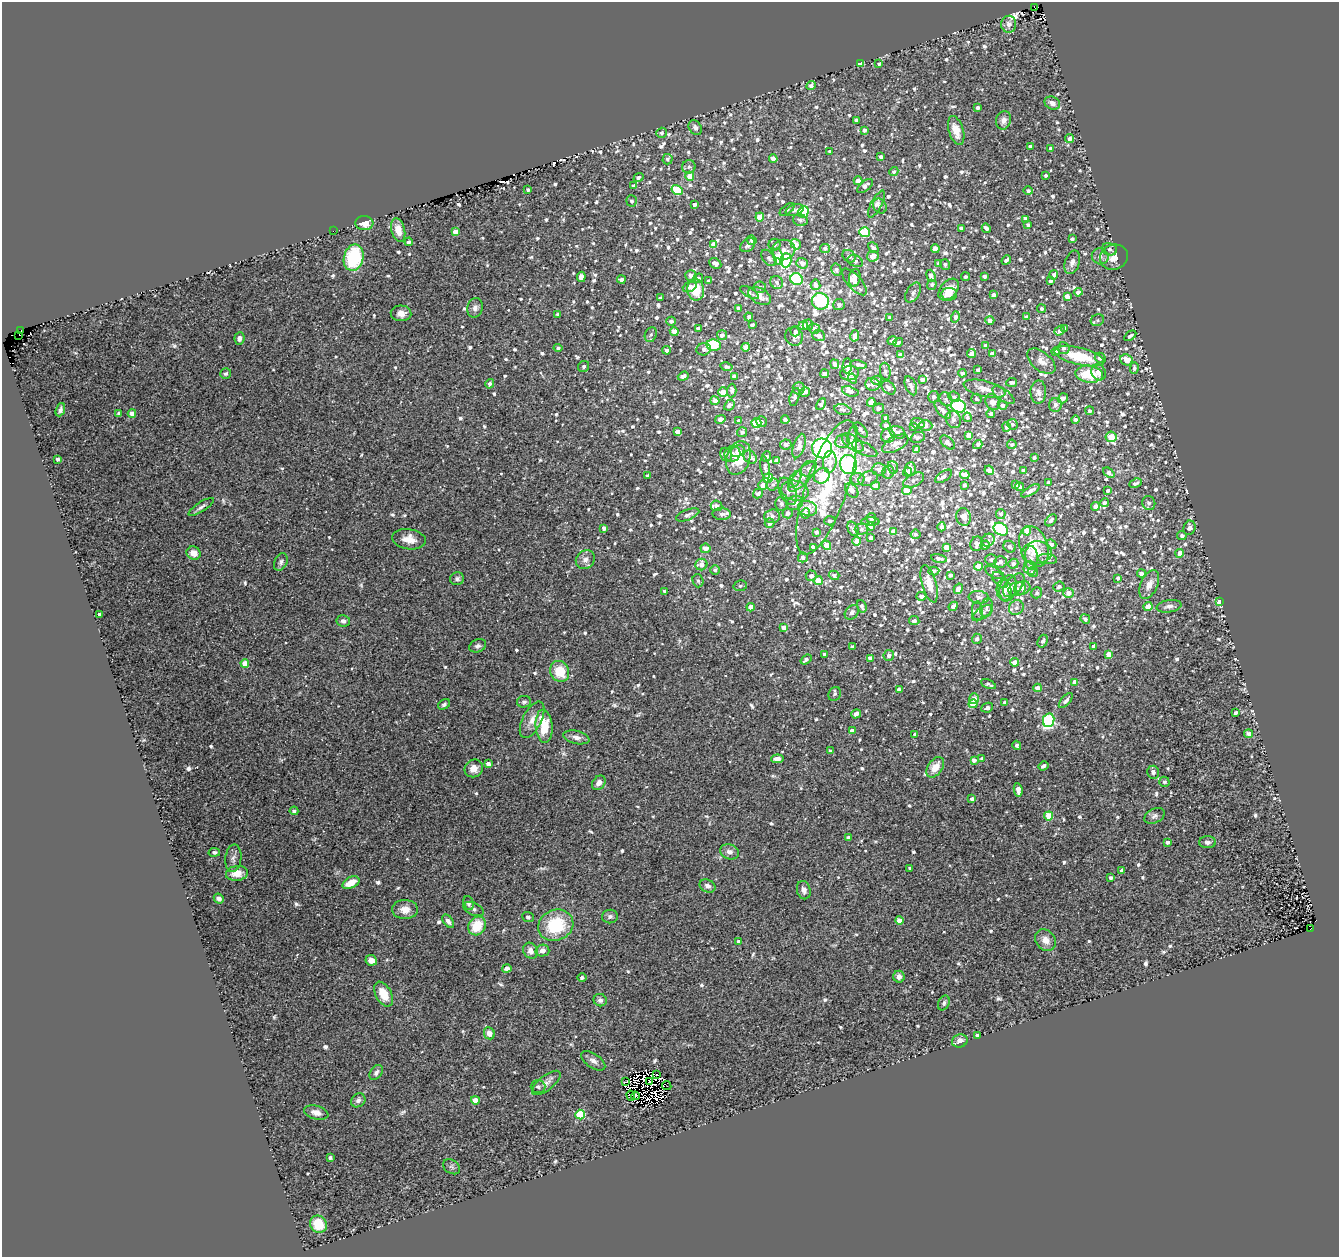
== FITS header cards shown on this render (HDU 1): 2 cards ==
NAXIS1  =                 1337
NAXIS2  =                 1255

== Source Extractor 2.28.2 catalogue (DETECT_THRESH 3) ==
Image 1337 x 1255 px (HDU 1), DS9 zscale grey, 1 PNG px = 1 image px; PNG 1341 x 1259 px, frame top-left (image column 1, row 1255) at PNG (2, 2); each listed source drawn as its Kron ellipse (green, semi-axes under 4 px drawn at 4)
Background 0.101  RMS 0.023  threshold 0.0704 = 3 sigma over >= 5 px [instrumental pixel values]
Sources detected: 1181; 10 with non-positive FLUX_AUTO (blend fragments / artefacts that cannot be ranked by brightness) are neither listed nor drawn; of the other 1171, the 500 brightest by FLUX_AUTO listed and drawn (671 fainter detections omitted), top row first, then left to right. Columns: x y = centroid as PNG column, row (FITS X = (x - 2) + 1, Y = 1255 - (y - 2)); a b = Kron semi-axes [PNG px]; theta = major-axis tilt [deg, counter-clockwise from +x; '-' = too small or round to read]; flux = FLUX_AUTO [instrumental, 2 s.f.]
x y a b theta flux
1034 8 3 2 - 5.9
1009 24 8 7 - 9.1
860 64 4 4 - 16
879 64 4 4 - 3.5
811 86 5 4 - 5.6
1052 103 8 6 -27 9.7
978 108 3 3 - 4.1
1003 120 9 7 77 7.7
856 121 4 3 - 4.8
695 128 8 6 -57 5.6
864 130 4 3 - 4.5
956 130 15 7 -73 22
662 133 5 5 - 4.3
1070 139 4 4 - 7.3
1030 146 3 3 - 3.9
1051 149 4 4 - 5.3
830 151 3 3 - 4
881 157 4 3 - 5.6
773 158 4 4 - 13
667 159 5 5 - 3.7
689 167 7 6 - 4.8
894 171 4 4 - 3.6
1046 175 3 3 - 3.6
690 176 4 4 - 24
638 177 5 4 - 4
858 181 4 4 - 17
634 186 4 3 - 5.1
865 186 9 5 39 6.8
528 190 4 3 - 3.5
677 190 6 5 - 77
1028 191 5 4 - 3.7
632 201 6 5 - 3.8
876 204 15 5 63 6.7
694 205 4 3 - 5.1
880 206 8 6 -56 5.7
787 209 8 4 38 3.9
794 210 9 5 18 4.9
803 212 6 5 - 110
760 217 4 4 - 27
1026 219 4 4 - 8.9
800 220 7 6 - 4.7
364 223 9 7 -4 16
1028 225 3 3 - 3.4
961 228 4 3 - 5.6
986 228 5 3 - 6.2
398 230 12 6 -76 21
333 231 2 2 - 12
455 232 4 4 - 15
864 232 5 5 - 99
1072 239 4 4 - 4.5
752 240 5 4 - 3.9
409 242 4 4 - 4.3
713 244 4 4 - 9.3
796 244 5 4 - 16
748 245 8 6 40 6.2
774 245 6 6 - 5.4
825 248 5 4 - 3.4
873 248 6 4 -43 5.2
935 248 4 4 - 11
1109 249 8 6 -15 4.7
783 250 12 10 10 13
849 256 7 5 -39 7.4
873 256 6 5 - 14
1100 256 8 8 - 8
778 257 8 5 -78 29
1114 257 14 12 20 18
354 258 13 9 76 100
769 258 9 6 -49 5.1
786 260 7 5 86 130
1006 260 5 3 - 4.4
855 261 8 5 -24 5.4
1072 262 12 7 71 8.1
715 263 6 5 - 8.2
802 263 6 5 - 11
939 264 4 3 - 7.9
945 264 5 5 - 3.6
836 269 6 5 - 3.8
1054 275 4 4 - 4.5
691 276 6 5 - 7.5
931 276 6 4 -70 8.2
984 276 3 3 - 3.8
581 277 5 4 - 8.6
965 277 4 3 - 3.8
698 278 5 4 - 3.6
855 278 9 6 80 5.8
621 279 4 4 - 4.9
797 279 6 6 - 160
709 281 4 3 - 3.7
1050 281 3 3 - 4.6
777 282 7 6 - 4.8
854 282 17 7 -49 11
815 285 5 5 - 7.2
932 285 5 4 - 4.3
690 287 7 4 22 7.7
760 287 6 6 - 5.3
696 290 11 8 -81 38
949 290 12 8 48 18
749 292 10 4 -30 4.1
913 292 11 6 60 4.9
1078 292 4 4 - 9
949 294 8 6 0 7.2
993 295 4 4 - 7.5
760 296 12 7 -31 14
1067 296 4 4 - 8.1
660 298 4 3 - 3.9
820 301 8 8 - 250
839 305 5 5 - 4.1
475 308 10 7 77 6.8
739 308 4 3 - 5.7
1041 309 4 4 - 3.5
401 313 10 8 -3 13
558 314 4 4 - 3.5
749 317 4 3 - 4.2
955 317 5 4 - 4.8
1026 317 4 4 - 5.7
890 318 4 4 - 4.4
990 320 4 4 - 5.9
1097 320 7 5 22 4
671 321 4 4 - 5.6
752 325 3 3 - 4
808 325 5 5 - 4.5
803 326 5 4 - 20
1065 328 4 3 - 3.9
698 329 4 3 - 6.1
814 329 5 5 - 4.6
21 331 3 2 - 67
795 331 5 4 - 5
1060 331 5 4 - 4.8
674 332 4 4 - 17
19 335 2 2 - 63
651 335 7 6 - 3.8
722 335 5 5 - 6.7
794 336 9 8 - 9.9
819 336 6 5 - 9.6
855 336 5 4 - 12
1130 336 7 4 34 3.8
239 338 6 5 - 5.1
892 341 5 4 - 3.7
898 343 5 3 - 4
714 345 7 5 -9 82
986 345 4 3 - 3.5
746 347 4 4 - 7.6
558 348 4 3 - 3.6
1063 348 6 6 - 5.2
704 349 7 6 - 5.2
667 350 4 4 - 3.8
1055 352 4 4 - 4.8
971 354 5 4 - 6.7
992 354 4 4 - 9.9
901 355 4 4 - 12
1079 356 25 8 -13 58
1100 358 5 5 - 7.1
1126 360 6 5 - 17
1041 361 16 9 -39 12
835 364 5 3 - 5.9
859 365 8 4 -10 6.9
584 366 6 5 - 4.6
847 366 7 5 87 7.2
726 367 6 4 -11 3.8
1134 368 6 4 88 4.5
978 370 4 3 - 4.6
885 371 8 5 -82 3.9
1099 372 8 7 - 8.7
849 373 9 7 9 8.6
962 373 4 4 - 4.7
226 374 6 5 - 3.6
825 374 4 3 - 9
1089 374 13 8 -6 50
683 376 5 3 - 6.2
734 376 4 3 - 6.4
852 378 5 4 - 6
877 380 5 4 - 4.7
922 380 4 3 - 5.9
1012 382 5 3 - 5
490 384 5 4 - 4.5
872 384 7 6 - 4.6
911 386 10 5 -67 6.1
799 388 6 6 - 5.4
888 388 8 5 -45 8.1
985 389 21 8 -14 15
732 391 7 4 87 5.7
850 391 8 4 -18 8.7
723 392 5 4 - 16
805 392 5 3 - 5.3
1038 392 11 8 89 7.7
1003 395 13 6 -35 6.7
795 397 9 5 74 4.3
934 397 6 5 - 6.3
954 397 6 5 - 3.9
1063 398 5 4 - 7.5
946 399 7 6 - 4.2
976 399 5 5 - 3.6
715 401 4 4 - 11
871 402 4 4 - 14
992 402 8 6 -58 10
821 404 6 4 62 5.7
729 405 6 4 44 5.1
1003 405 5 4 - 5.5
1055 405 7 6 - 5.2
958 406 8 6 -24 200
878 408 6 5 - 4.2
60 410 7 4 69 4.7
843 410 9 5 -14 4.8
943 410 11 5 -50 7.1
1090 411 4 4 - 3.8
119 413 4 4 - 3.9
132 413 4 4 - 9
991 414 4 4 - 4
967 417 5 3 - 3.8
886 418 4 4 - 7.2
720 419 5 3 - 6.2
739 420 4 4 - 4.3
785 420 4 3 - 6.1
953 420 9 7 -64 6.3
1075 420 4 4 - 4.7
762 422 6 5 - 5.2
756 423 5 4 - 55
918 423 7 5 -19 6.4
1012 424 5 5 - 3.8
926 425 6 5 - 6.2
886 426 5 4 - 6.3
914 427 4 3 - 4.9
1006 427 5 4 - 4.3
861 430 9 4 -52 4.4
677 432 4 4 - 9.9
742 432 5 5 - 4.4
898 432 8 6 -26 5.8
852 435 9 4 72 3.6
969 435 4 4 - 16
888 436 7 7 - 6.9
918 437 7 5 22 4.7
1111 437 5 5 - 40
842 442 7 6 - 6.6
947 442 8 5 -43 8.4
853 443 13 6 -38 11
786 444 6 5 - 5.2
895 444 14 7 28 12
978 444 5 3 - 4.7
1012 444 5 4 - 3.9
799 446 13 6 72 11
822 448 10 9 - 600
865 449 14 6 -26 7
917 449 4 3 - 4.1
738 451 7 5 33 6.7
732 454 8 7 - 8.9
726 455 7 5 -68 3.7
750 457 7 5 -46 5.5
766 457 5 4 - 4.1
1034 457 3 3 - 3.8
738 458 17 11 72 42
58 459 4 3 - 4.3
776 461 4 4 - 5.9
830 462 11 6 85 20
849 464 10 8 -74 500
893 467 6 5 - 3.7
765 468 11 4 -80 4.6
809 469 8 7 - 7.2
879 469 7 6 - 6.6
910 469 7 5 86 13
989 470 5 4 - 8.4
1023 470 3 3 - 3.6
888 472 7 6 - 6.5
908 472 4 4 - 6.3
1109 473 7 3 -40 6.7
965 475 5 4 - 20
648 476 3 3 - 4.1
822 476 8 7 - 44
943 476 9 4 36 5.7
802 477 19 7 48 18
768 478 5 4 - 45
868 478 10 7 18 8.4
857 479 7 6 - 4.7
795 480 9 5 58 5.4
914 480 11 6 30 6.4
1048 482 3 3 - 3.6
1136 483 6 3 22 4.4
773 484 6 5 - 4.5
763 485 5 4 - 10
964 485 3 3 - 4.3
1016 485 4 4 - 5.5
876 486 4 4 - 14
1020 487 4 4 - 4.6
826 488 71 21 71 180
795 490 14 10 -14 15
852 490 8 5 -49 7.7
788 491 14 8 -67 8
907 491 4 4 - 27
1030 491 10 4 32 7.2
1108 491 4 3 - 4.3
758 493 5 4 - 4.9
795 503 8 7 - 8
1104 503 4 4 - 5.1
1149 503 7 6 - 4.9
781 504 7 6 - 4.7
717 506 6 5 - 5.8
1095 506 4 4 - 7.8
201 507 15 4 32 5.4
808 508 10 7 -16 16
788 513 5 5 - 6.7
805 513 5 4 - 8.3
722 514 9 6 -2 6.7
1001 514 5 4 - 3.7
688 515 12 5 21 5.7
772 516 8 6 3 7
964 517 9 7 -75 8.1
871 518 5 5 - 5.3
1051 520 7 4 48 4.6
830 521 6 4 3 3.6
870 522 9 4 0 4.3
770 523 5 5 - 7.7
870 527 4 4 - 9.1
942 527 4 3 - 5.1
604 528 4 3 - 5.6
1189 528 7 6 - 8.7
853 529 8 5 -60 5.7
861 529 7 5 1 4
1001 529 7 6 - 180
1027 531 4 4 - 25
816 532 3 3 - 5.3
894 532 4 4 - 18
916 534 5 4 - 3.8
1182 536 4 4 - 5.2
871 538 4 3 - 5.7
409 539 17 10 -9 18
988 540 7 6 - 5.2
857 541 4 4 - 15
976 544 7 6 - 8.1
1051 544 5 4 - 5.3
826 545 5 4 - 25
985 545 5 4 - 8.4
1034 546 21 14 -69 38
813 547 4 4 - 5.8
946 547 4 4 - 21
1010 547 6 5 - 5.9
705 548 5 5 - 9.3
194 553 7 6 - 14
1037 553 15 11 3 23
1180 553 4 4 - 17
803 557 5 5 - 4.7
939 558 8 4 -12 5.5
1031 558 12 6 -89 8.5
1047 559 10 5 -8 4.4
585 560 10 9 - 8.2
991 560 6 5 - 4.1
281 562 9 6 67 4.8
1001 562 6 5 - 4.8
701 564 6 5 - 13
1013 564 5 5 - 6.1
978 566 4 4 - 21
1030 568 7 6 - 9.6
715 570 5 4 - 4.9
934 571 5 4 - 3.7
1033 572 5 5 - 4.6
995 573 10 5 -29 7.9
1141 573 4 4 - 6
834 575 5 4 - 5.2
950 575 4 3 - 5.4
811 576 5 5 - 5.1
1118 578 3 3 - 3.7
457 579 7 6 - 4.1
1000 580 9 5 -44 5.3
698 581 7 5 -74 4
818 581 4 4 - 26
929 584 19 7 -74 17
1149 584 15 8 66 13
1014 585 14 7 50 9.7
740 586 7 5 13 3.5
1059 586 6 5 - 4.8
1008 588 13 8 77 14
1022 588 8 6 19 8.3
958 589 5 4 - 14
1017 589 9 7 15 6.2
1004 590 11 7 -87 13
665 591 4 3 - 3.9
1037 593 5 5 - 3.5
1068 593 5 4 - 8.5
921 596 5 3 - 4.7
979 597 10 6 -7 6.1
1219 601 4 3 - 11
862 606 6 4 -71 4.4
953 606 5 3 - 7.8
1169 606 12 6 10 7.8
751 607 4 4 - 20
1148 607 4 4 - 20
987 608 9 6 77 4.9
1016 608 8 7 - 6.5
977 611 9 5 -87 4.1
852 612 8 6 48 5.3
982 613 11 5 36 5.9
99 614 3 3 - 4
1085 619 5 4 - 4
343 621 7 5 -9 5
914 621 5 4 - 4.7
784 628 4 4 - 11
977 639 5 5 - 4.4
1043 641 6 5 - 5.4
478 646 9 6 22 4.8
1094 646 4 4 - 8.2
852 647 3 3 - 3.6
825 654 3 3 - 4.6
1109 654 4 4 - 20
889 655 5 5 - 5.4
870 658 4 4 - 5.1
806 660 6 4 37 4.6
1014 662 4 4 - 12
245 663 4 4 - 20
560 671 11 9 -64 38
1075 682 4 4 - 15
988 684 8 4 -25 4
1037 688 4 4 - 9.8
899 689 4 3 - 5.5
835 694 7 6 - 4.4
974 699 5 5 - 9.8
1066 701 9 4 48 5.6
524 702 7 5 12 4
1005 703 4 3 - 5.7
444 704 6 4 34 3.6
973 704 4 4 - 44
987 708 6 4 25 5.1
1236 713 4 3 - 5
856 714 5 4 - 9.3
532 720 20 9 63 17
1049 720 7 5 79 130
544 726 17 8 -85 48
852 731 4 4 - 9.1
1249 734 4 4 - 7.8
915 735 4 3 - 4.7
576 737 13 6 -13 8.9
1017 745 5 3 - 4.6
830 751 3 3 - 3.5
982 758 4 4 - 3.8
777 759 6 4 6 10
974 760 4 4 - 5.2
488 764 4 4 - 7.4
1043 766 5 3 - 4.5
935 767 11 7 54 22
474 768 9 8 - 13
1153 772 6 6 - 5.2
1164 782 5 5 - 4
599 783 8 6 52 8.3
1018 790 7 4 -80 11
972 799 4 3 - 5
294 811 4 4 - 3.7
1049 816 4 4 - 48
1154 816 11 7 25 5.7
848 837 4 3 - 4.2
1167 842 3 3 - 4.4
1208 842 8 6 0 5.3
214 852 6 4 10 3.7
730 852 9 7 -21 8.3
233 858 14 8 84 8.3
910 868 3 3 - 3.5
1122 871 4 4 - 7.7
237 873 11 7 8 20
1110 878 3 3 - 3.7
351 883 9 5 26 22
707 886 8 6 -23 7.2
804 890 9 6 -76 7.1
219 898 5 4 - 7.4
469 903 7 5 -71 4.3
405 909 13 9 1 16
474 909 11 6 -23 5.4
610 916 8 6 9 5
528 917 6 5 - 3.8
899 920 4 4 - 15
448 921 8 4 -52 5.9
556 925 18 15 23 84
477 926 10 8 57 39
1311 929 3 2 - 3.7
1046 940 12 9 -50 15
739 941 4 4 - 5.7
530 951 8 7 - 9.9
542 951 7 6 - 8.7
371 960 6 5 - 9.7
507 968 4 4 - 7.7
899 977 6 5 - 9.2
582 978 4 4 - 4.9
383 994 13 8 -62 29
600 1000 6 6 - 5.9
944 1003 8 5 64 3.7
489 1033 6 5 - 11
977 1035 3 3 - 5.8
960 1041 8 6 19 8.3
593 1061 14 7 -34 8
376 1072 8 5 54 5.3
656 1074 3 2 - 3.5
625 1082 3 2 - 5.3
649 1082 3 3 - 3.7
546 1083 17 7 39 9.2
667 1086 5 2 - 4.6
538 1087 7 6 - 4.1
631 1096 5 4 - 4.7
635 1096 4 3 - 5.2
358 1100 8 6 40 6.2
475 1100 4 4 - 20
316 1112 12 7 -15 9.9
580 1115 5 5 - 99
330 1158 3 3 - 4.4
452 1167 9 6 -34 4.2
318 1224 9 8 - 38
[671 fainter detections neither listed nor drawn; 10 non-positive-flux detections neither listed nor drawn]